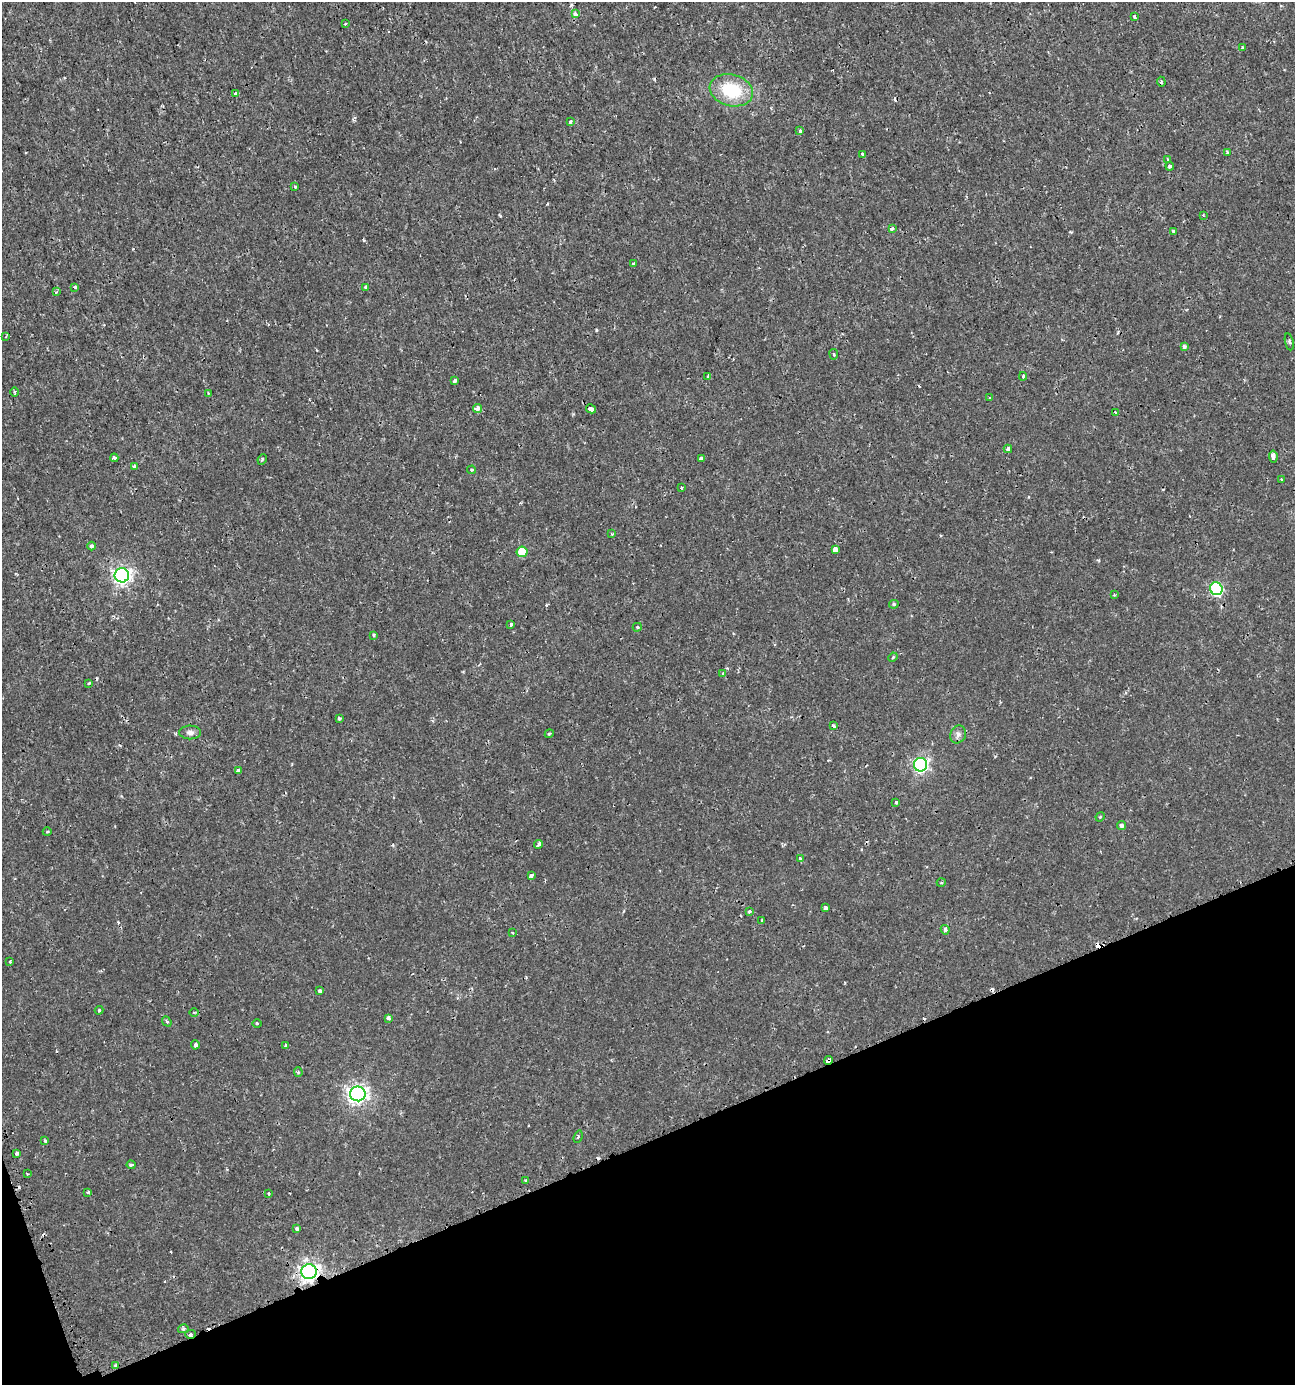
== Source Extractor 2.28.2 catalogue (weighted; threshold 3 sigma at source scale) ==
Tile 14 of 4 x 4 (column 2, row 4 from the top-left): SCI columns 1429-2721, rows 6-1388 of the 5403 x 5550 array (HDU 1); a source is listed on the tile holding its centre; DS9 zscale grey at full resolution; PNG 1297 x 1387 px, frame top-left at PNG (2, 2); each listed source drawn as its Kron ellipse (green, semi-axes under 4 px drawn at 4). Shown black and unused: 18% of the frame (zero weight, under 2 of 3 exposures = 1% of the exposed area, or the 3 px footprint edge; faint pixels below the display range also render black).
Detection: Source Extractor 2.28.2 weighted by HDU 2 'WHT'; one run over the whole footprint, this tile lists its part. Background 0.00179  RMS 0.0012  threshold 0.00521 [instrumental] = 3 sigma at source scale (4.5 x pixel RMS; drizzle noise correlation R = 1.50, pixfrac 1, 0.0396/0.0396 arcsec/px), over >= 5 px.
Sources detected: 116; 14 cosmic-ray / hot-pixel residue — neither listed nor drawn; the other 102 listed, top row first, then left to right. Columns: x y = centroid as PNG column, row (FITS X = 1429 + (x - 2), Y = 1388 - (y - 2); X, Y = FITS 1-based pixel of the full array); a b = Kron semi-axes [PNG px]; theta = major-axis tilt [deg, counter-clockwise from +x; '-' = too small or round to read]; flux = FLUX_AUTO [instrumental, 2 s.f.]
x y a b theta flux
575 14 4 3 - 0.64
1134 17 4 3 - 0.18
345 24 4 2 - 0.11
1242 48 4 3 - 0.26
1161 82 5 3 - 0.16
731 90 22 15 -15 5.7
236 94 4 3 - 0.45
570 122 3 3 - 0.3
800 131 3 3 - 0.22
1228 152 4 4 - 0.19
862 154 3 3 - 0.18
1167 159 4 2 - 0.092
1170 166 4 3 - 0.31
295 187 3 3 - 0.15
1203 215 4 4 - 0.12
892 228 3 3 - 0.49
1173 231 3 3 - 0.17
634 264 3 3 - 0.55
75 287 4 3 - 0.2
365 287 3 3 - 0.23
56 292 4 3 - 0.17
6 337 3 2 - 0.11
1289 342 8 2 -79 0.16
1184 346 4 3 - 0.44
834 354 5 3 - 0.13
1023 376 4 3 - 0.16
708 377 3 3 - 0.21
455 381 4 3 - 0.42
15 392 5 3 - 0.14
208 393 3 3 - 0.095
990 398 3 3 - 0.18
478 409 4 3 - 1.5
591 409 5 4 - 1.1
1115 412 4 2 - 0.088
1008 449 4 3 - 0.36
1273 456 6 4 -81 0.69
114 458 4 3 - 0.23
701 458 4 3 - 0.54
262 459 5 3 - 0.18
134 466 4 3 - 0.17
471 470 4 3 - 0.15
1281 479 3 2 - 0.092
682 488 3 3 - 0.24
612 534 3 3 - 0.12
91 546 4 4 - 0.23
835 549 4 4 - 0.68
522 552 5 5 - 3.2
122 575 7 7 - 41
1216 589 6 6 - 14
1114 595 3 3 - 0.1
894 604 5 4 - 0.18
511 624 3 3 - 0.21
637 627 5 4 - 0.14
373 635 4 3 - 0.17
893 657 5 4 - 0.12
723 673 3 3 - 0.18
89 683 3 2 - 0.36
339 718 3 3 - 0.21
833 726 4 3 - 0.24
190 732 11 7 -1 0.47
549 734 4 3 - 0.11
958 734 9 7 61 0.46
920 765 7 6 - 26
238 770 3 3 - 0.78
896 802 4 4 - 0.15
1100 817 5 3 - 0.11
1121 826 5 4 - 0.32
47 832 4 3 - 0.11
538 844 4 3 - 0.36
800 859 4 3 - 0.53
531 875 4 4 - 0.25
941 883 4 3 - 0.12
825 908 4 3 - 0.59
749 911 3 3 - 0.23
762 920 3 3 - 0.11
945 930 5 4 - 0.38
512 932 3 3 - 0.13
10 962 4 3 - 0.15
320 991 3 3 - 0.39
99 1010 4 4 - 0.12
194 1012 5 3 - 0.12
388 1018 4 3 - 0.7
167 1022 5 4 - 0.2
257 1023 4 3 - 0.11
195 1045 4 3 - 0.31
286 1046 3 3 - 0.39
828 1060 4 3 - 1.2
298 1072 4 4 - 0.14
358 1094 8 7 - 53
578 1137 6 3 70 0.13
45 1141 3 3 - 0.2
17 1153 3 3 - 0.32
131 1165 4 3 - 0.35
27 1173 4 2 - 0.098
525 1180 4 3 - 0.11
88 1192 4 3 - 0.33
268 1194 3 3 - 0.24
297 1228 4 3 - 0.43
309 1272 7 7 - 52
183 1329 5 4 - 0.22
190 1334 5 4 - 0.22
116 1365 4 3 - 0.35
Overlapping masked pixels (flux is a lower limit): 5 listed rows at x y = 828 1060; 358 1094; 309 1272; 190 1334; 116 1365